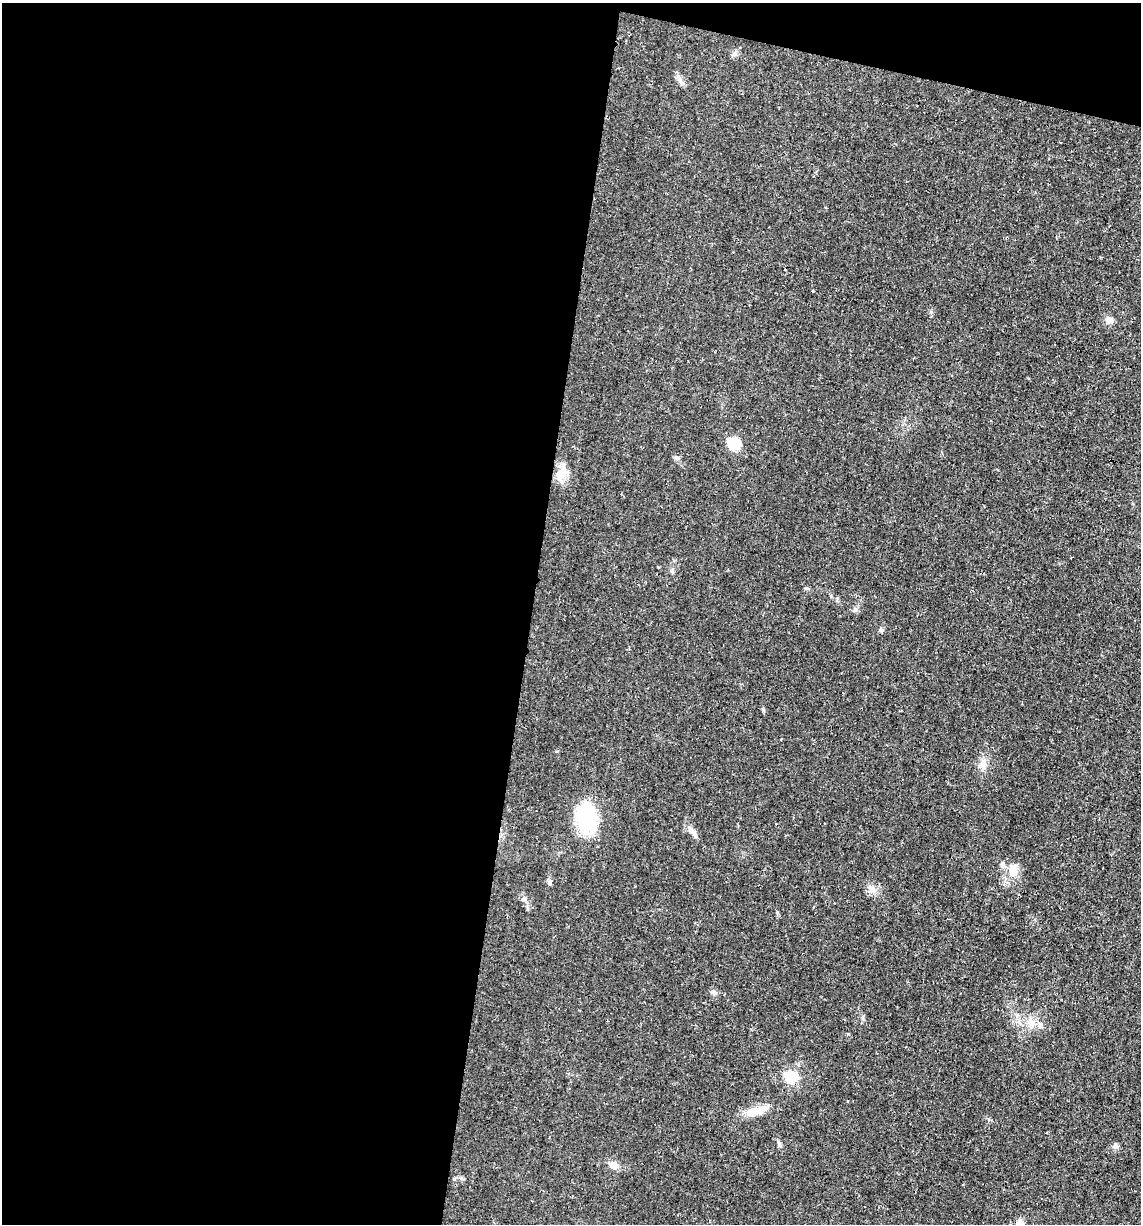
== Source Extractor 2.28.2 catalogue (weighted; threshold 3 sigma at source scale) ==
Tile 1 of 4 x 4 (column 1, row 1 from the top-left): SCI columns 115-1253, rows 3667-4888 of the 4907 x 4888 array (HDU 1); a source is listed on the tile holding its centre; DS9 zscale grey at full resolution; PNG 1143 x 1226 px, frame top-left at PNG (2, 3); no overlay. Shown black and unused: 49% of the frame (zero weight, under 2 of 3 exposures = <1% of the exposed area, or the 3 px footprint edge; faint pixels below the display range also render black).
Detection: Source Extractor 2.28.2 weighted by HDU 2 'WHT'; one run over the whole footprint, this tile lists its part. Background 0.0287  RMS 0.0049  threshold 0.0221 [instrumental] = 3 sigma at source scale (4.5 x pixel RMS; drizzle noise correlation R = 1.50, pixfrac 1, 0.05/0.05 arcsec/px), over >= 5 px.
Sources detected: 25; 3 inside a brighter listed object's ellipse — not listed separately; the other 22 listed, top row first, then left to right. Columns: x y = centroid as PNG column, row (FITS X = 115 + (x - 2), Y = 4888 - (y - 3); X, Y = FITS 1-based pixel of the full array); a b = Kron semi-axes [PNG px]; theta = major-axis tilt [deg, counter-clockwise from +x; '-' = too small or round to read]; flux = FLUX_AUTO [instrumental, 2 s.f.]
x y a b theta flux
813 291 3 3 - 1.7
1109 320 10 8 -19 2.8
734 444 10 9 - 13
676 458 7 4 -87 0.91
1110 460 3 3 - 2.1
561 474 20 12 82 7.2
658 567 3 2 - 0.44
881 630 7 5 -54 0.96
983 764 14 9 80 3.8
586 817 34 23 -81 31
692 831 17 6 -47 2.7
1013 870 18 12 85 6.2
549 882 9 4 90 1
872 889 12 8 -61 3
713 992 8 6 -45 1.5
1031 1022 16 10 -45 4.9
791 1077 21 17 -16 9.6
759 1109 19 10 15 6.8
779 1143 9 4 -68 0.98
1115 1146 7 6 - 1.4
614 1165 12 9 -15 3.6
1019 1224 11 9 60 3.5
Overlapping masked pixels (flux is a lower limit): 1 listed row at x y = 1110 460
Isophote crosses this tile's border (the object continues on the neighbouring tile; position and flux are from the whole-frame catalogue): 1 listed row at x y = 1019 1224
Unlisted compact peaks at least as high as the median listed source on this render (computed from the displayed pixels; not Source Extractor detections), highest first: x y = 931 312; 763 711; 777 912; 524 899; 806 588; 735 54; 680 81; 863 1019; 557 751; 461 1178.